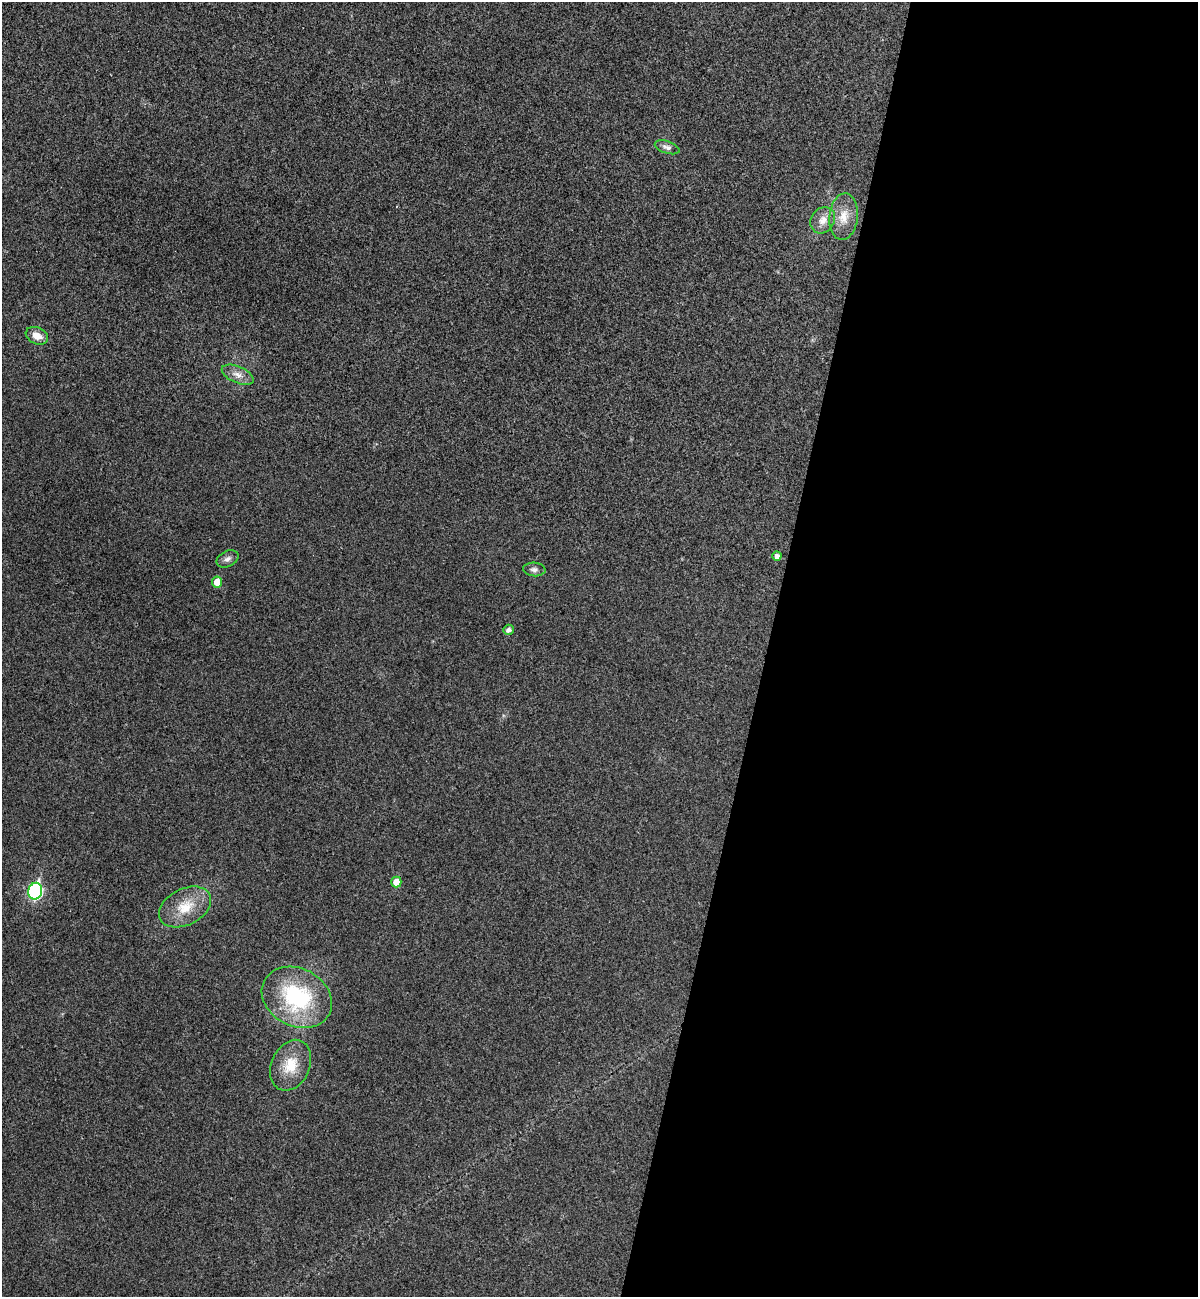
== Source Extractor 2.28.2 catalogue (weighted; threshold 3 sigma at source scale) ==
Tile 12 of 4 x 4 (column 4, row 3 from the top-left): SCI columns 3771-4966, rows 1318-2612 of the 5273 x 5220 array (HDU 1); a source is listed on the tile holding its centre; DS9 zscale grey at full resolution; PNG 1200 x 1299 px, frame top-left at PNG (2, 2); each listed source drawn as its Kron ellipse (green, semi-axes under 4 px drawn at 4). Shown black and unused: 36% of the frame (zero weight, under 3 of 4 exposures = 6% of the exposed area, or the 3 px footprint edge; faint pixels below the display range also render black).
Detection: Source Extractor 2.28.2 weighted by HDU 2 'WHT'; one run over the whole footprint, this tile lists its part. Background 0.0825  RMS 0.0079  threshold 0.0356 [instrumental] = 3 sigma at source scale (4.5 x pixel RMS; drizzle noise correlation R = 1.50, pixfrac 1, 0.05/0.05 arcsec/px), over >= 5 px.
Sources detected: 15; all 15 listed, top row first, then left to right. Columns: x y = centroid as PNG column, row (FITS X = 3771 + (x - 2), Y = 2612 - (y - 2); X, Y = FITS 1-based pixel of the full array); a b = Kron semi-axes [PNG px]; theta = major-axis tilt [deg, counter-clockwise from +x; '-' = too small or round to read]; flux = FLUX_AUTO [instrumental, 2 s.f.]
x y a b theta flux
667 147 13 6 -18 3.2
844 217 23 14 83 13
823 220 14 11 53 7.5
37 336 11 8 -24 8.4
238 375 17 8 -23 6.4
777 556 4 4 - 3.5
227 559 11 7 25 3.4
534 569 11 7 -4 3.1
217 582 5 5 - 9.9
509 630 5 5 - 3.5
396 882 5 5 - 8.2
35 891 8 7 - 130
185 907 28 18 27 22
297 997 37 29 -28 80
291 1065 26 19 66 21